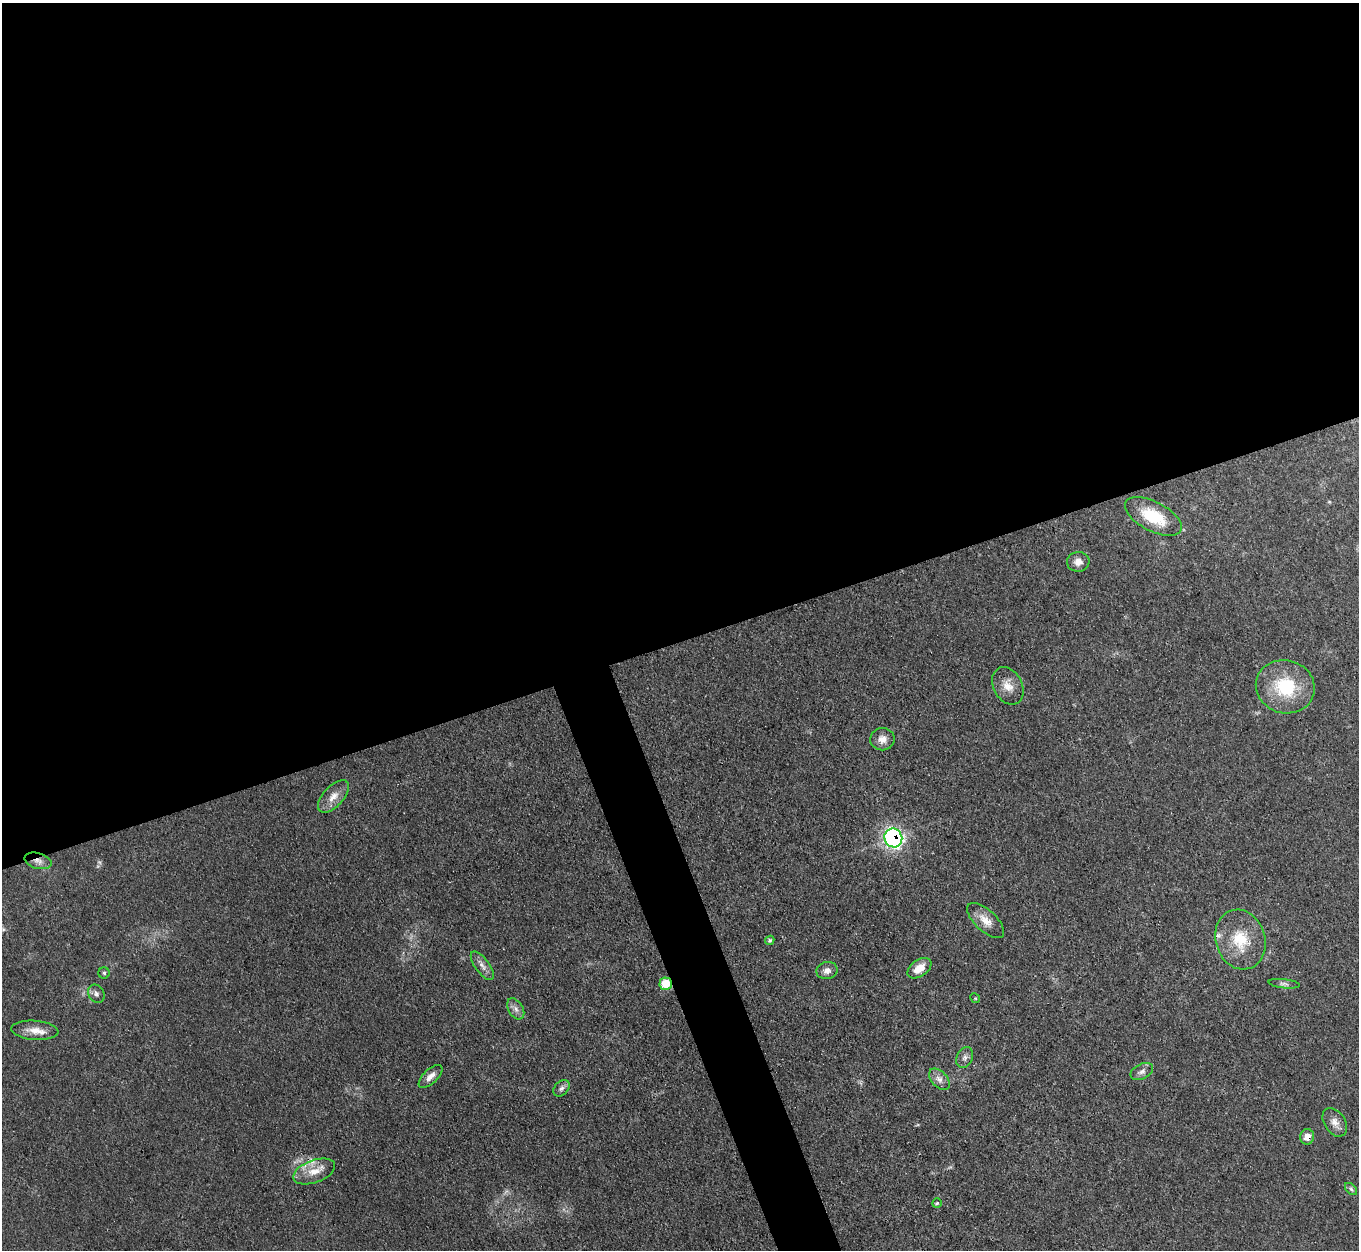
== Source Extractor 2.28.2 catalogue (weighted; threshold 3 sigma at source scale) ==
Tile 2 of 4 x 4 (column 2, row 1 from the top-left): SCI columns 1359-2715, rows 4021-5268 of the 5432 x 5415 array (HDU 1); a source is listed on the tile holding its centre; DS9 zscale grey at full resolution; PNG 1361 x 1252 px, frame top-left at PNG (2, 3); each listed source drawn as its Kron ellipse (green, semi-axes under 4 px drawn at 4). Shown black and unused: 53% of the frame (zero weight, under 3 of 4 exposures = <1% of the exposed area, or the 3 px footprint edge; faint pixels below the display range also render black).
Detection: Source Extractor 2.28.2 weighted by HDU 2 'WHT'; one run over the whole footprint, this tile lists its part. Background 0.0638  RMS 0.0063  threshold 0.0284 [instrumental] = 3 sigma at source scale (4.5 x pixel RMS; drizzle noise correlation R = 1.50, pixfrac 1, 0.05/0.05 arcsec/px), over >= 5 px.
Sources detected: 37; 2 too faint to see at this stretch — neither listed nor drawn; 4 inside a brighter listed object's ellipse — not listed separately; the other 31 listed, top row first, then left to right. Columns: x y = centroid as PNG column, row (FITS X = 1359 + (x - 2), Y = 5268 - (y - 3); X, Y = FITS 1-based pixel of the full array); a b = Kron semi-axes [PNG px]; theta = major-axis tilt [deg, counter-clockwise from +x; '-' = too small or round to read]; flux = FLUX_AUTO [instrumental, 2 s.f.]
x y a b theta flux
1153 516 31 14 -27 27
1078 562 11 10 - 4.7
1008 686 20 14 -62 8.8
1285 687 29 26 -15 38
882 739 12 11 - 5.2
333 796 20 10 47 7.3
893 838 9 9 - 180
38 861 14 8 -16 4.5
986 921 23 10 -43 8.2
770 940 5 4 - 1.2
1240 940 30 24 -72 26
482 966 17 7 -54 4.1
919 968 13 8 34 9.3
827 970 10 8 12 3.6
104 973 5 5 - 1.2
666 984 6 6 - 18
1284 984 15 4 -7 2.1
96 994 10 7 -58 2.7
975 998 5 4 - 0.69
516 1009 11 7 -58 3.5
35 1030 23 9 -5 8
965 1058 11 8 65 2.9
1142 1071 12 7 28 3.1
431 1076 15 7 44 4.5
939 1079 12 8 -48 3.9
561 1088 9 6 43 2.4
1335 1122 16 10 -56 5
1307 1137 8 7 - 5.7
314 1171 22 11 20 9.8
1351 1189 7 4 -45 1.5
937 1203 5 5 - 0.92
Overlapping masked pixels (flux is a lower limit): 4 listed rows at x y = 893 838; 38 861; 666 984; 1307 1137